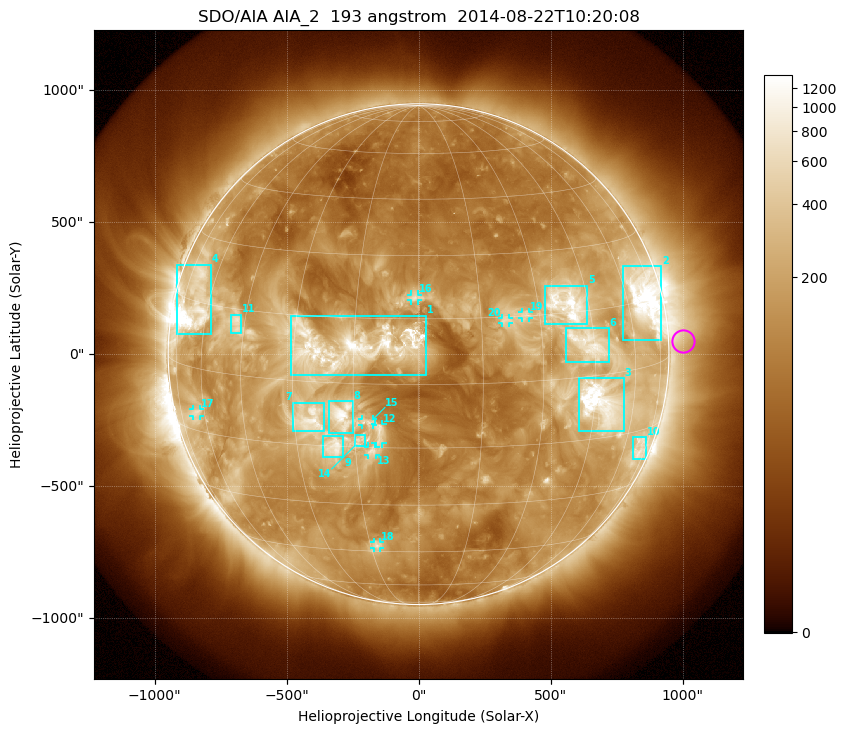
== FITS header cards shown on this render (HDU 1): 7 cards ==
TELESCOP= 'SDO/AIA'
INSTRUME= 'AIA_2'
WAVELNTH=                  193
WAVEUNIT= 'angstrom'
DATE-OBS= '2014-08-22T10:20:08.45'
CTYPE1  = 'HPLN-TAN'
CTYPE2  = 'HPLT-TAN'

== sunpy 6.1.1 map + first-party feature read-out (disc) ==
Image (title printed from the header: SDO/AIA AIA_2  193 angstrom  2014-08-22T10:20:08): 1024 x 1024 px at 2.4 arcsec/px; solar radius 949 arcsec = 395 px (full disc in frame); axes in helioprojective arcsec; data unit not stated in the header (colour bar unlabelled)
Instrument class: DISC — disc imager (sunpy class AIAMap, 193 A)
Bright regions (active regions / flare kernels): reference = the median radial profile (limb darkening/brightening removed); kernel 9 px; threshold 5 sigma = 363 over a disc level ~119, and >= 1.15x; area >= 12 px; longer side >= 9 px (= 22 arcsec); searched inside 0.97 R_sun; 22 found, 20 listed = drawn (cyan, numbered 1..; 8 of them under ~33 arcsec drawn as corner ticks so the feature stays visible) (cap 20 boxes per figure: the strongest are kept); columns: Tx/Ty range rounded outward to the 5 arcsec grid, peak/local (2 s.f.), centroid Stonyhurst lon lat
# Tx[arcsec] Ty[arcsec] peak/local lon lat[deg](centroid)
1 -485..30 -80..150 11 -16 +9
2 775..920 55..335 16 +68 +16
3 605..780 -290..-90 17 +47 -7
4 -920..-785 75..340 24 -67 +14
5 480..640 110..260 13 +38 +17
6 560..720 -30..100 8.3 +43 +7
7 -475..-355 -295..-185 8.7 -26 -9
8 -340..-250 -300..-175 10 -18 -8
9 -365..-285 -390..-310 8.5 -20 -15
10 810..865 -395..-315 4.5 +69 -19
11 -710..-670 80..150 5.7 -48 +12
12 -165..-135 -340..-265 5.9 -9 -11
13 -195..-160 -385..-350 5.6 -11 -16
14 -245..-205 -350..-305 4.8 -14 -13
15 -215..-170 -270..-245 4.9 -12 -9
16 -30..0 205..225 5.2 -1 +20
17 -855..-825 -235..-205 4.2 -64 -10
18 -170..-145 -735..-710 5.3 -13 -43
19 390..420 135..160 5 +26 +15
20 315..345 115..140 4.5 +21 +14
Off-limb structures (1.02-1.3 R_sun): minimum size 162 px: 4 found; the strongest spans PA ~240..305 deg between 1.02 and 1.3 R_sun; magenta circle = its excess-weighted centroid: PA ~275 deg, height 1.06 R_sun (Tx ~1000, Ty ~50 arcsec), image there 1.7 x the reference